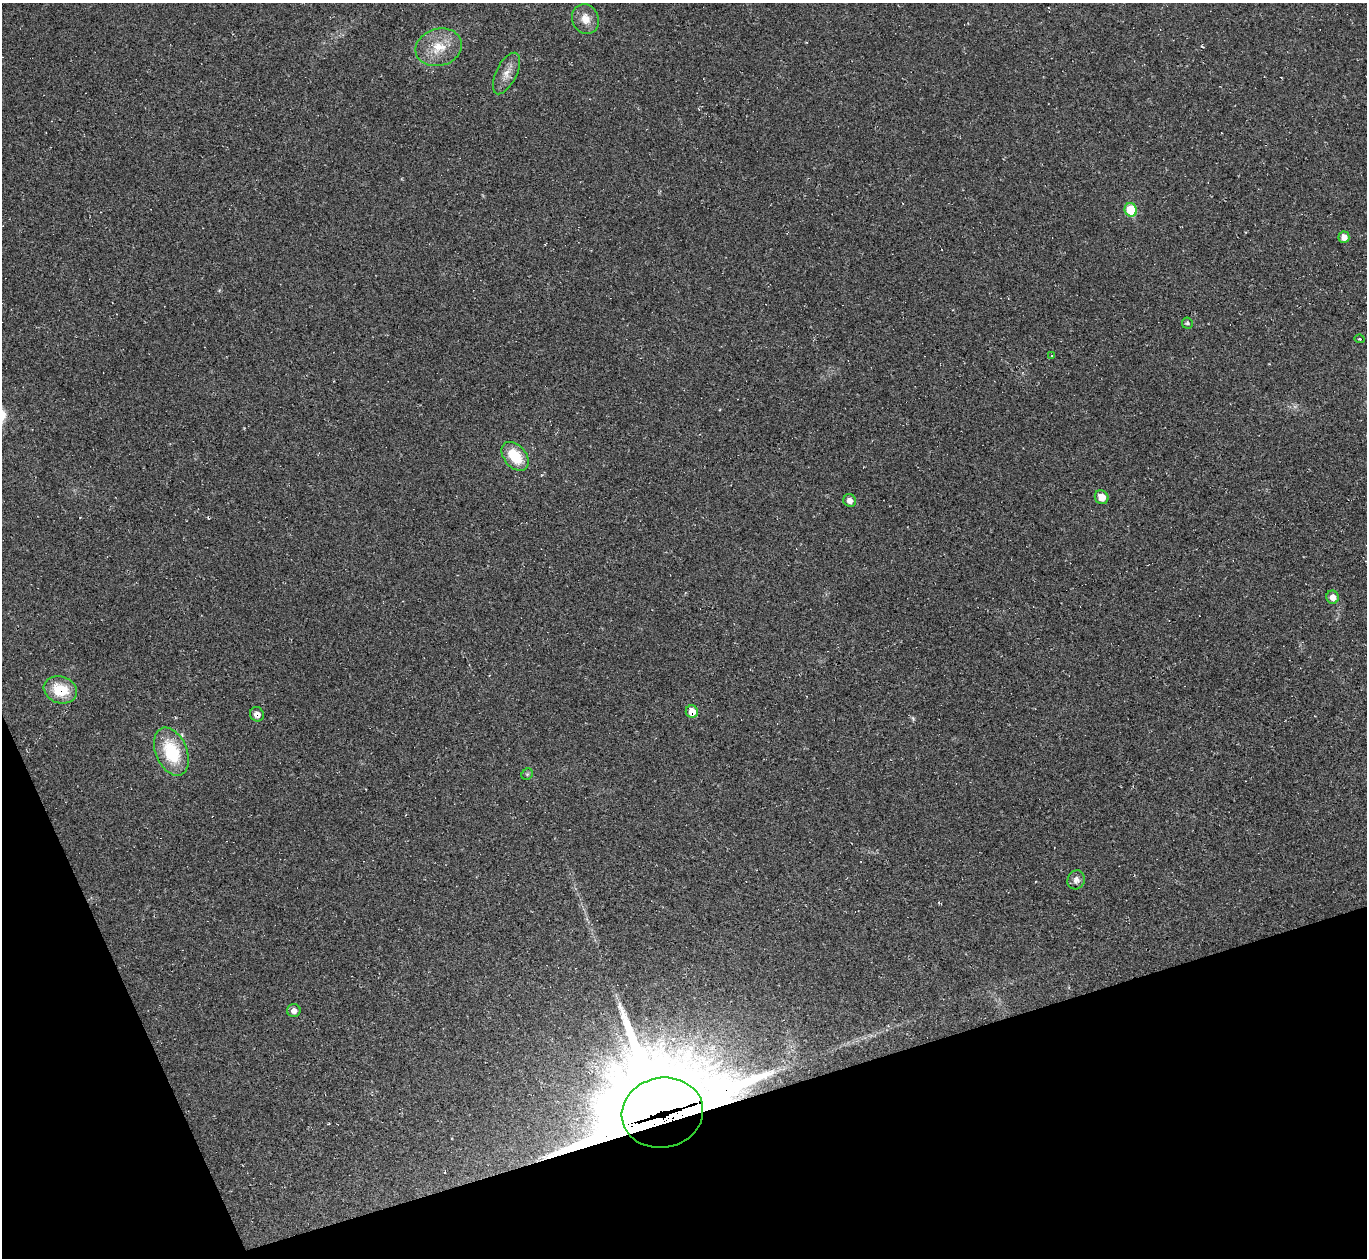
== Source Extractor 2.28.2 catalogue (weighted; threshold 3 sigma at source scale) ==
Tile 14 of 4 x 4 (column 2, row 4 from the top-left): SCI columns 1366-2730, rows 274-1529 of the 5459 x 5444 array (HDU 1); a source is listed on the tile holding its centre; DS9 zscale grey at full resolution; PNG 1369 x 1260 px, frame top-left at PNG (2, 3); each listed source drawn as its Kron ellipse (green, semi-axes under 4 px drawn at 4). Shown black and unused: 16% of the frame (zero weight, under 2 of 3 exposures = <1% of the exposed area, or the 3 px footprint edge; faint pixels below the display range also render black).
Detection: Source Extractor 2.28.2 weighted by HDU 2 'WHT'; one run over the whole footprint, this tile lists its part. Background 0.0485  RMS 0.0067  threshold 0.0303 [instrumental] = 3 sigma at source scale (4.5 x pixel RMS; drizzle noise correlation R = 1.50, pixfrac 1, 0.05/0.05 arcsec/px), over >= 5 px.
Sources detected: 23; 1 too faint to see at this stretch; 1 cosmic-ray / hot-pixel residue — neither listed nor drawn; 1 inside a brighter listed object's ellipse — not listed separately; the other 20 listed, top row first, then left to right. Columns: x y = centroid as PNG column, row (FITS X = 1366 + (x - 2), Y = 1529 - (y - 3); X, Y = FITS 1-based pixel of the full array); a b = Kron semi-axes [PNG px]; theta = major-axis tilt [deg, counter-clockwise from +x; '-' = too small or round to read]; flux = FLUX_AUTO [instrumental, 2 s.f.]
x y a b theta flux
585 19 15 13 -65 8.4
439 47 23 18 15 19
506 73 22 10 64 7.3
1131 210 7 6 - 25
1344 237 6 5 - 4.3
1187 323 5 5 - 1.4
1360 339 5 3 - 0.69
1052 356 3 3 - 5
515 456 16 11 -49 23
1102 497 7 6 - 7.5
850 501 6 6 - 4.2
1333 597 6 6 - 5.4
60 690 17 13 -18 23
692 712 6 6 - 7.6
257 714 7 6 - 4
171 752 25 15 -67 37
527 774 6 5 - 1.2
1076 880 9 8 - 4.2
294 1011 7 6 - 3.5
662 1113 41 35 11 13000
Overlapping masked pixels (flux is a lower limit): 4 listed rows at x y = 60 690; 692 712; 257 714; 662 1113